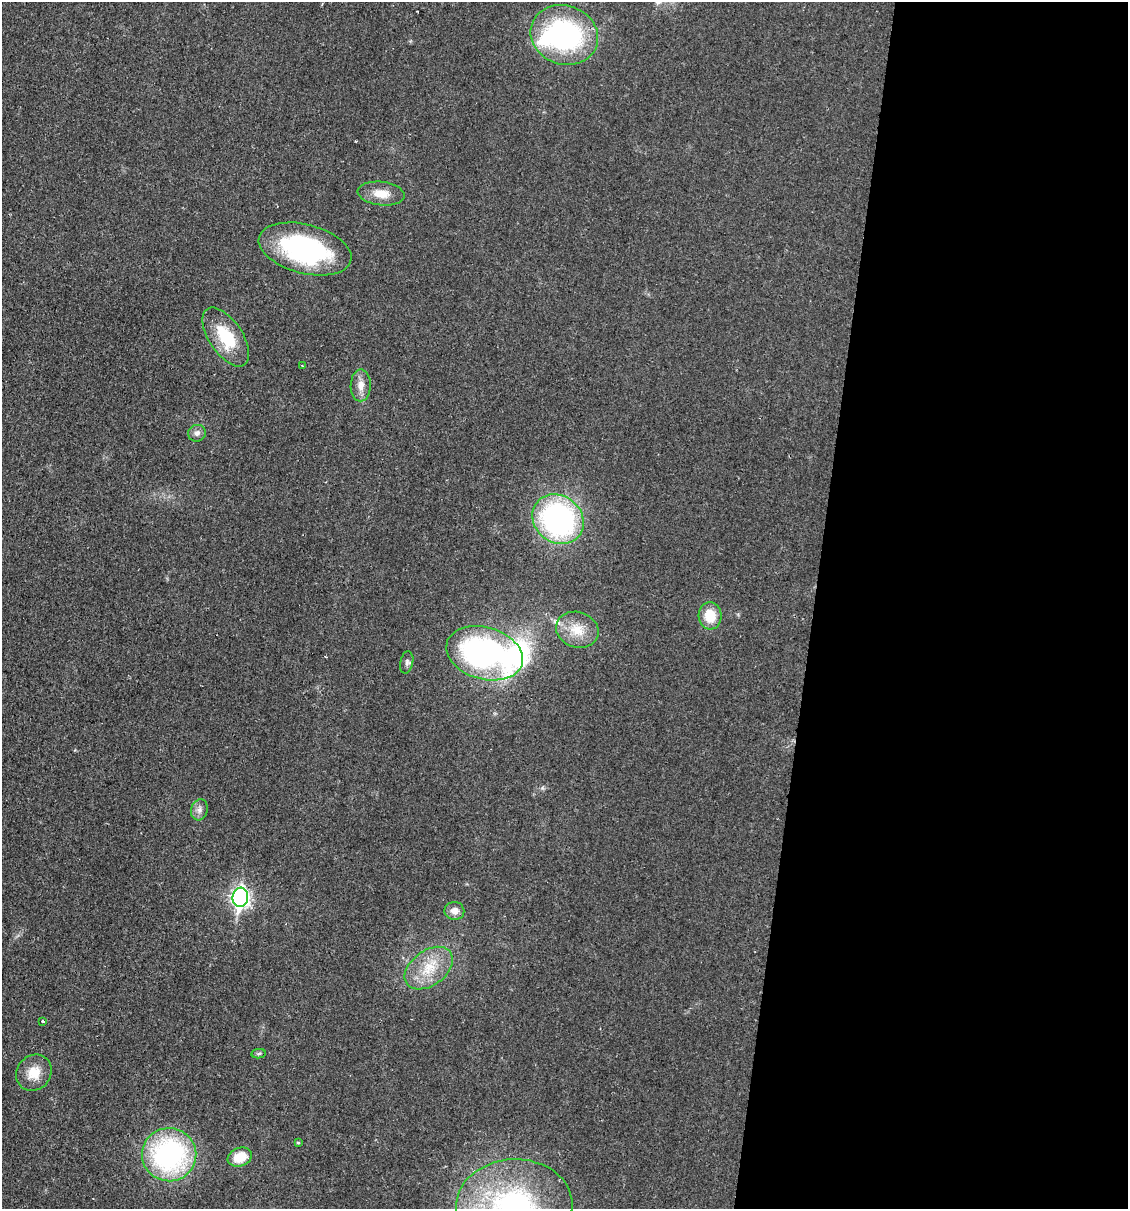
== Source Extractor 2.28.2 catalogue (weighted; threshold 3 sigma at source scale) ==
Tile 12 of 4 x 4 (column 4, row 3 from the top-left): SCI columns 3611-4736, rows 1208-2414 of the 4848 x 4828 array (HDU 1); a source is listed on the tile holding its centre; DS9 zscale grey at full resolution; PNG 1130 x 1211 px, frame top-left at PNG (2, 2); each listed source drawn as its Kron ellipse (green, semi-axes under 4 px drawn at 4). Shown black and unused: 28% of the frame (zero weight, under 2 of 3 exposures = <1% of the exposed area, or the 3 px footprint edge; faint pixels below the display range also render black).
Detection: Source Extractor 2.28.2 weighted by HDU 2 'WHT'; one run over the whole footprint, this tile lists its part. Background 0.0329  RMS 0.0049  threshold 0.022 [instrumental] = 3 sigma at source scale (4.5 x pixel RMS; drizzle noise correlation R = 1.50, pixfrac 1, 0.05/0.05 arcsec/px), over >= 5 px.
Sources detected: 26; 1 inside a brighter object's white glare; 1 cosmic-ray / hot-pixel residue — neither listed nor drawn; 1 inside a brighter listed object's ellipse — not listed separately; the other 23 listed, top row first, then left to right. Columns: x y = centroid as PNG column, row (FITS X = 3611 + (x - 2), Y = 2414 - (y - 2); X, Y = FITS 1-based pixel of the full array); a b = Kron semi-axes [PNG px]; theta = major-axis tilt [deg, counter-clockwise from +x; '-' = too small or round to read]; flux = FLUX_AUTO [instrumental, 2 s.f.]
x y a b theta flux
564 35 34 29 -20 88
381 194 23 11 -7 7.9
305 249 47 24 -15 72
226 337 33 17 -56 22
302 366 3 2 - 0.41
361 385 16 10 89 4.7
197 433 9 8 - 2
558 519 27 23 -39 110
710 616 14 11 -85 11
577 630 21 17 -19 11
485 653 39 26 -16 130
407 662 11 6 79 1.7
199 810 11 8 74 2.5
240 897 10 8 84 170
454 911 10 9 - 3.6
429 968 27 17 36 15
42 1021 3 3 - 1.2
259 1054 7 4 8 0.78
34 1073 19 17 49 9.2
298 1143 4 4 - 0.52
169 1155 27 26 - 92
240 1157 12 9 21 11
514 1206 58 46 3 110
Isophote crosses this tile's border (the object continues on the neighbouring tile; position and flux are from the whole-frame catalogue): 1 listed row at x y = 514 1206